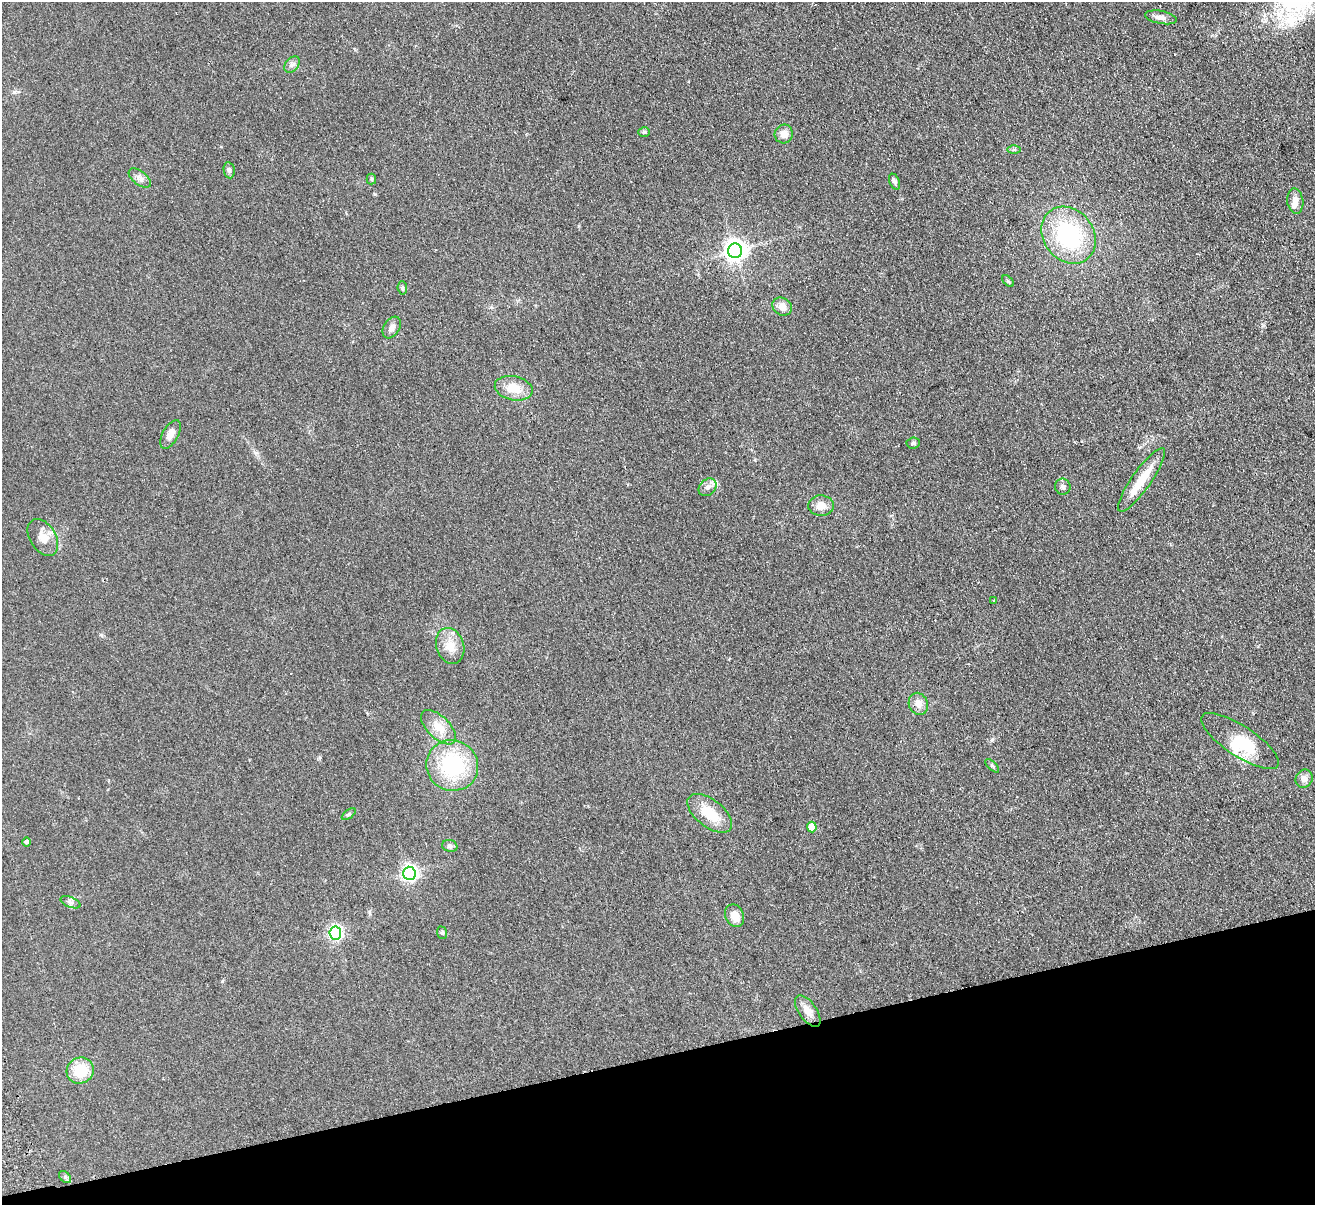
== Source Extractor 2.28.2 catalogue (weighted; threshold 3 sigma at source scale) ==
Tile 14 of 4 x 4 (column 2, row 4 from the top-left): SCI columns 1369-2681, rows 290-1492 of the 5362 x 5269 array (HDU 1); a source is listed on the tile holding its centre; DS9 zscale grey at full resolution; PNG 1317 x 1207 px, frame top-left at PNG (2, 2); each listed source drawn as its Kron ellipse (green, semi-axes under 4 px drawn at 4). Shown black and unused: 12% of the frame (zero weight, under 2 of 3 exposures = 3% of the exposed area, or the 3 px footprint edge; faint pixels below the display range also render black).
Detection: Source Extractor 2.28.2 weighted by HDU 2 'WHT'; one run over the whole footprint, this tile lists its part. Background 0.13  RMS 0.011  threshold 0.0508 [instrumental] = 3 sigma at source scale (4.5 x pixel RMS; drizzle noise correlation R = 1.50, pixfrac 1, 0.05/0.05 arcsec/px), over >= 5 px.
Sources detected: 50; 1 inside a brighter object's white glare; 1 cosmic-ray / hot-pixel residue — neither listed nor drawn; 3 inside a brighter listed object's ellipse — not listed separately; the other 45 listed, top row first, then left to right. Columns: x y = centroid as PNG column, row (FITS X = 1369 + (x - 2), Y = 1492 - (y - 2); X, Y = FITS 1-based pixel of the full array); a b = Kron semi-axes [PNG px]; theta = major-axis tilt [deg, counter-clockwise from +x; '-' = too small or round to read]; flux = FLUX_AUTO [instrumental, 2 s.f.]
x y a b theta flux
1161 17 16 6 -10 5.5
292 64 9 6 48 3.5
644 132 5 5 - 1.7
784 134 9 9 - 8.5
1014 149 6 4 1 1.6
229 170 8 5 -80 2.8
140 178 13 6 -37 5
371 179 5 5 - 1.5
894 182 8 5 -68 2.6
1295 201 12 8 -82 7.3
1069 235 30 25 -51 110
735 251 7 7 - 760
1008 281 7 4 -44 1.6
402 288 6 5 - 1.7
782 307 10 8 -29 7.8
392 328 12 8 57 5
514 388 19 12 -12 20
170 434 15 7 61 7.2
913 443 6 5 - 2
1141 480 38 9 55 26
708 487 10 7 44 4.8
1063 487 8 7 - 3.5
821 506 13 10 -3 9.9
43 537 20 13 -58 13
994 600 3 2 - 1.2
450 646 18 13 -72 16
918 704 11 9 -68 8.2
439 727 22 11 -44 17
1240 741 45 15 -33 43
452 765 26 25 - 90
992 766 8 3 -45 1.6
1304 779 9 8 - 6.4
710 813 26 13 -38 27
349 814 8 4 35 1.7
812 827 5 5 - 23
26 842 5 4 - 2.5
450 846 8 6 -15 2.6
409 873 7 6 - 330
71 902 10 5 -22 3.2
735 916 12 9 -66 11
335 933 6 6 - 240
442 933 6 5 - 1.6
808 1011 18 9 -55 11
80 1071 14 12 32 28
65 1177 7 4 -44 2
Unlisted compact peaks at least as high as the median listed source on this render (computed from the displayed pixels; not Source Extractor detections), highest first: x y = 992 740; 101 635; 222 981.